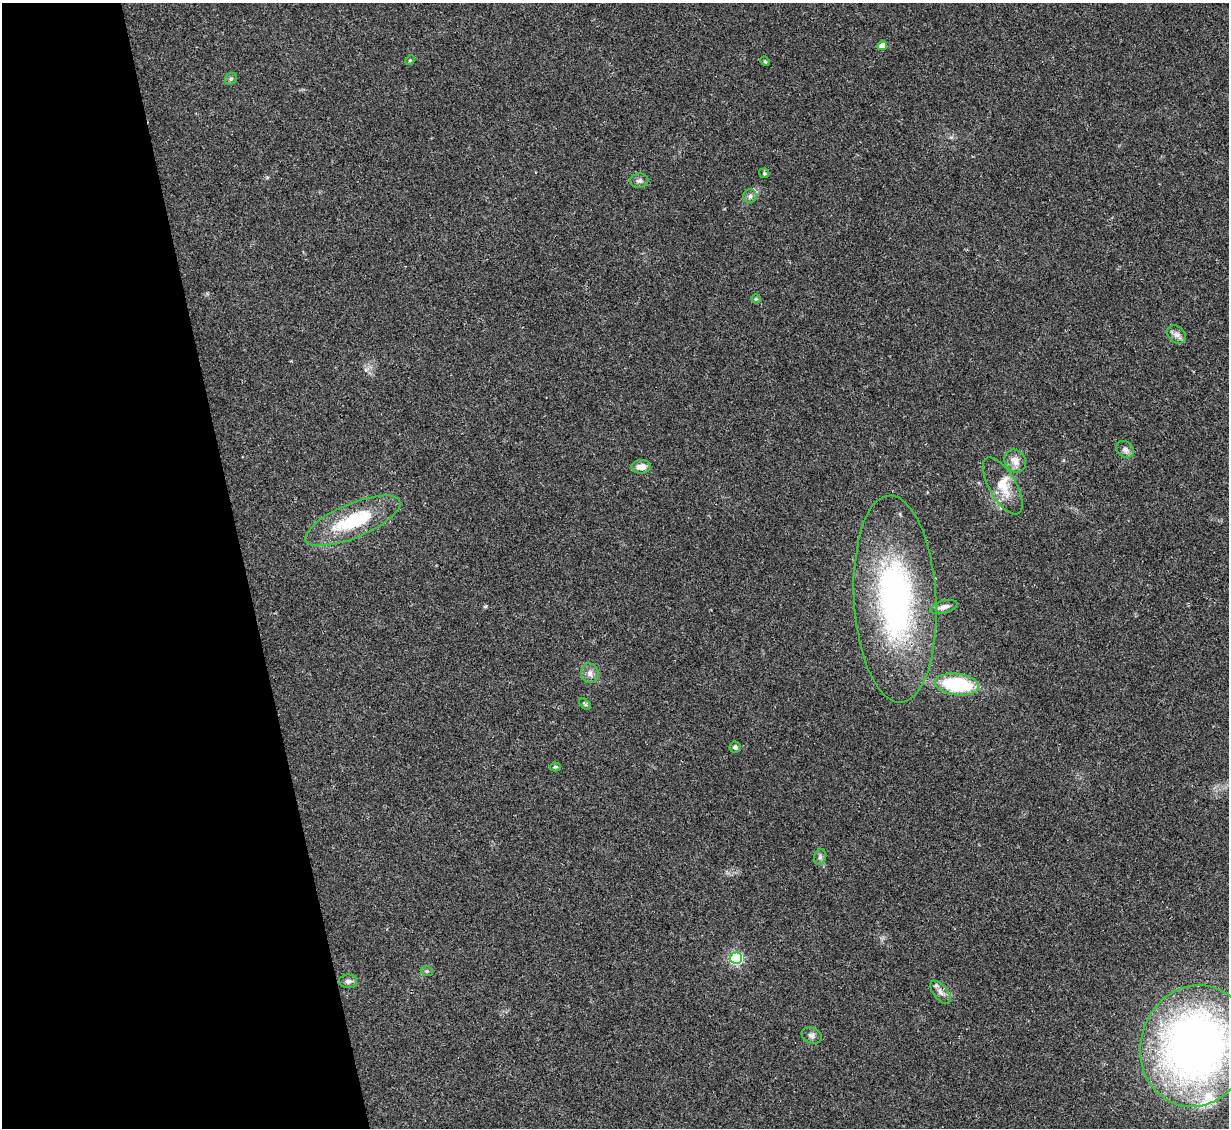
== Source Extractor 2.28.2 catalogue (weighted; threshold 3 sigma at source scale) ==
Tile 5 of 4 x 4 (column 1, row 2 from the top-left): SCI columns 2-1228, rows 2502-3627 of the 4908 x 4890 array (HDU 1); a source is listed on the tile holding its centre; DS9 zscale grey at full resolution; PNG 1231 x 1130 px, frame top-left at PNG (2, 3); each listed source drawn as its Kron ellipse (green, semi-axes under 4 px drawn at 4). Shown black and unused: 20% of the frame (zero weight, under 2 of 3 exposures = <1% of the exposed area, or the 3 px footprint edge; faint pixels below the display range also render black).
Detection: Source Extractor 2.28.2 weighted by HDU 2 'WHT'; one run over the whole footprint, this tile lists its part. Background 0.0692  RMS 0.0091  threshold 0.0411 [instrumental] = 3 sigma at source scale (4.5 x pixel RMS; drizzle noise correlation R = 1.50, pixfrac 1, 0.05/0.05 arcsec/px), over >= 5 px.
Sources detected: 30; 2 inside a brighter listed object's ellipse — not listed separately; the other 28 listed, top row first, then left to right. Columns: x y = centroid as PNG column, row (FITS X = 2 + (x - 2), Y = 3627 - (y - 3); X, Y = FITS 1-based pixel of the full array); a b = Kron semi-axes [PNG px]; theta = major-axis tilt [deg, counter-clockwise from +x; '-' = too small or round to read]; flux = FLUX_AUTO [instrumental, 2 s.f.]
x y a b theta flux
882 46 5 4 - 9
410 60 5 4 - 0.93
765 61 5 4 - 1
231 79 6 5 - 1.7
764 173 5 5 - 1.2
639 181 9 7 7 3
750 196 6 6 - 2.6
756 299 5 4 - 1.1
1177 335 10 8 -43 4.2
1125 449 9 7 -41 3.9
1015 461 12 10 -56 8.3
641 467 9 7 4 8.1
1003 486 32 13 -60 20
353 521 51 17 23 56
895 599 104 41 -87 250
944 607 14 6 15 4.6
590 673 10 8 -74 4.8
957 685 22 11 -7 68
585 704 7 4 -45 1.5
735 747 6 5 - 2.6
555 767 5 4 - 1.2
820 857 8 6 77 2.4
736 958 6 5 - 140
427 971 6 5 - 1.6
348 981 9 6 -2 3.5
940 992 14 7 -50 5.1
812 1035 10 7 -24 3.5
1196 1046 61 54 72 570
Isophote crosses this tile's border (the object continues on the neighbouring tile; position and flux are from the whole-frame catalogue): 1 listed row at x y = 1196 1046